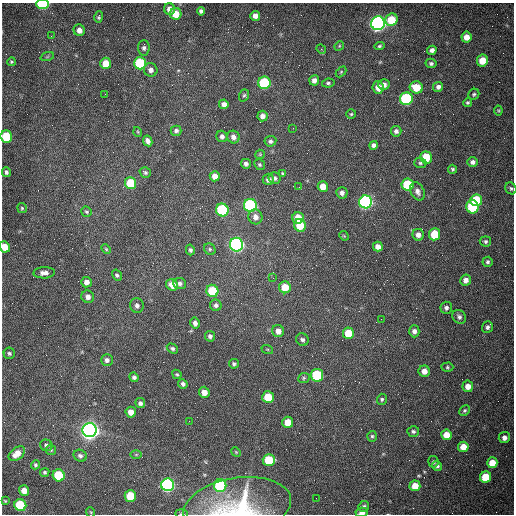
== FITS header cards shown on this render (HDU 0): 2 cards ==
NAXIS1  =                  512 /fastest changing axis
NAXIS2  =                  512 /next to fastest changing axis

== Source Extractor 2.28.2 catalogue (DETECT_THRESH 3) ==
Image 512 x 512 px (HDU 0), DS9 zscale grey, 1 PNG px = 1 image px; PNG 516 x 516 px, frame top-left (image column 1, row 512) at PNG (2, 3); each listed source drawn as its Kron ellipse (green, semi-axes under 4 px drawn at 4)
Background 1530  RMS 24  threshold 70.6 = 3 sigma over >= 5 px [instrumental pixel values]
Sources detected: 167; all 167 listed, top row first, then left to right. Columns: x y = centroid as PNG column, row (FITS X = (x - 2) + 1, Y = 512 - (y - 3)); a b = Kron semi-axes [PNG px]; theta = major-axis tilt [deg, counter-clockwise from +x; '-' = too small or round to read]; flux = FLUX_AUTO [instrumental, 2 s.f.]
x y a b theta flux
43 4 6 4 0 1.1e+05
170 9 6 5 - 9.3e+03
201 11 4 4 - 4.2e+03
176 14 6 5 - 2.2e+04
255 16 5 5 - 8.3e+03
99 17 6 4 74 2.7e+03
391 20 6 6 - 4.6e+04
378 23 7 6 - 7.3e+05
79 30 6 5 - 9.0e+03
51 36 3 2 - 1.1e+03
466 37 5 5 - 1.2e+04
339 46 5 4 - 1.7e+03
379 46 5 4 - 2.6e+03
144 48 8 5 86 4.5e+03
321 49 5 4 - 1.8e+03
432 50 5 4 - 6.0e+03
47 57 7 4 19 2.5e+03
482 61 6 5 - 2.4e+04
11 62 4 4 - 2.0e+03
106 63 5 5 - 2.5e+04
140 63 6 6 - 9.5e+04
431 63 5 5 - 3.6e+03
151 70 7 6 - 7.5e+03
341 72 6 4 46 1.8e+03
314 80 5 5 - 7.0e+03
264 83 6 6 - 1.3e+05
328 83 6 4 9 2.9e+03
384 85 6 5 - 6.9e+03
378 87 6 5 - 1.2e+04
416 87 6 6 - 3.3e+04
438 87 5 5 - 4.8e+03
105 94 2 2 - 8.6e+02
474 94 6 5 - 2.8e+03
244 95 6 4 71 2.5e+03
406 99 6 6 - 2.0e+05
468 102 4 4 - 2.5e+03
224 104 5 4 - 7.1e+03
498 110 5 4 - 1.8e+03
351 114 5 5 - 2.1e+03
262 116 5 5 - 7.4e+03
293 128 2 2 - 8.6e+02
176 131 5 5 - 3.9e+03
396 131 5 5 - 5.0e+03
138 132 5 3 - 1.4e+03
222 136 6 5 - 4.8e+03
6 137 6 5 - 6.9e+04
233 137 6 6 - 6.9e+03
148 141 5 4 - 6.8e+03
270 141 6 5 - 4.4e+03
374 145 4 4 - 4.6e+03
260 154 5 4 - 1.6e+03
426 157 6 6 - 5.8e+04
472 162 5 5 - 5.4e+03
420 163 6 5 - 2.8e+03
246 164 5 5 - 4.7e+03
260 165 6 5 - 2.4e+03
452 169 4 4 - 2.9e+03
6 172 5 4 - 3.7e+03
145 172 6 5 - 3.0e+03
283 173 4 3 - 2.0e+03
215 176 5 5 - 1.0e+04
275 178 6 6 - 4.8e+03
268 179 6 5 - 7.0e+03
130 183 6 5 - 6.0e+04
407 185 6 6 - 8.6e+04
299 187 2 2 - 9.8e+02
323 187 5 5 - 1.8e+04
511 188 6 5 - 3.0e+03
417 191 9 6 -62 7.9e+03
342 193 6 5 - 5.4e+03
476 200 6 6 - 7.2e+04
366 202 6 6 - 4.4e+05
250 205 6 6 - 2.6e+05
472 207 6 6 - 1.2e+05
22 208 5 5 - 2.2e+03
222 210 6 6 - 2.0e+05
86 212 6 5 - 2.4e+03
255 217 7 7 - 8.2e+03
298 218 6 5 - 2.8e+04
300 225 6 5 - 3.4e+04
434 234 6 5 - 4.7e+04
418 235 6 5 - 8.2e+03
344 236 5 4 - 1.5e+03
485 241 6 5 - 3.2e+03
236 245 7 6 - 5.4e+05
378 246 5 5 - 8.6e+03
5 247 6 5 - 2.1e+04
106 249 5 3 - 1.7e+03
210 249 6 5 - 2.8e+03
190 250 5 4 - 3.6e+03
488 262 5 5 - 3.0e+03
44 273 11 5 2 7.6e+03
117 275 6 4 -60 2.7e+03
273 278 2 2 - 7.6e+02
466 280 5 5 - 9.0e+03
86 282 5 5 - 8.1e+03
180 284 6 5 - 4.6e+03
172 285 6 5 - 1.3e+04
285 287 6 6 - 3.3e+04
212 291 6 6 - 6.8e+04
88 297 6 6 - 6.8e+03
137 305 7 7 - 5.3e+03
216 305 6 5 - 4.4e+03
446 308 6 6 - 4.4e+03
459 317 7 6 - 4.7e+03
381 319 2 2 - 7.4e+02
195 323 5 4 - 6.2e+03
487 327 6 5 - 4.5e+03
278 331 6 6 - 9.9e+03
414 331 6 5 - 5.8e+03
348 333 6 5 - 3.1e+04
210 336 5 5 - 4.3e+03
302 340 6 6 - 4.3e+03
172 348 6 4 -33 3.1e+03
267 349 6 3 -18 1.8e+03
9 353 6 5 - 3.1e+03
107 360 6 6 - 5.5e+03
234 364 5 4 - 3.1e+03
447 367 6 4 2 2.4e+03
424 371 6 5 - 1.1e+04
177 374 5 3 - 1.9e+03
317 375 6 6 - 1.0e+05
134 377 5 4 - 3.7e+03
304 378 6 5 - 2.3e+03
183 384 5 4 - 4.1e+03
468 386 5 5 - 1.2e+04
204 392 5 5 - 1.4e+04
268 397 6 5 - 4.3e+04
382 399 5 5 - 2.8e+03
140 403 5 5 - 4.4e+03
465 410 6 4 44 2.7e+03
131 412 5 5 - 1.2e+04
189 421 2 2 - 7.6e+02
288 422 5 5 - 2.4e+04
90 430 7 7 - 1.2e+06
413 431 6 5 - 3.7e+03
446 435 5 5 - 2.4e+04
372 436 5 4 - 2.6e+03
504 438 5 5 - 7.9e+03
46 445 6 5 - 5.3e+03
463 447 5 5 - 2.0e+04
51 450 5 5 - 2.1e+03
236 452 5 4 - 1.6e+03
17 454 9 6 39 1.4e+04
136 454 5 3 - 1.6e+03
80 456 7 5 -29 4.4e+03
269 460 6 6 - 6.0e+04
433 462 6 5 - 2.9e+03
492 463 5 5 - 2.7e+04
35 465 5 4 - 2.3e+03
437 466 5 4 - 4.0e+03
45 472 5 4 - 2.5e+03
59 475 6 6 - 7.7e+04
486 477 6 5 - 4.9e+04
168 485 6 6 - 4.2e+05
220 486 6 6 - 1.5e+05
415 486 5 5 - 2.1e+04
24 490 5 5 - 1.4e+04
130 496 6 5 - 4.3e+04
316 498 2 2 - 3.4e+03
5 501 3 3 - 1.4e+03
20 505 6 6 - 1.1e+05
364 506 5 5 - 2.9e+03
237 507 54 29 9 1.5e+05
90 512 5 3 - 1.3e+03
362 512 6 5 - 9.9e+03
182 514 6 3 -3 2.1e+03
At the frame edge (FLAGS 8, measured only in part): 6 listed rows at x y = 43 4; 6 137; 5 247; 237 507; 362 512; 182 514